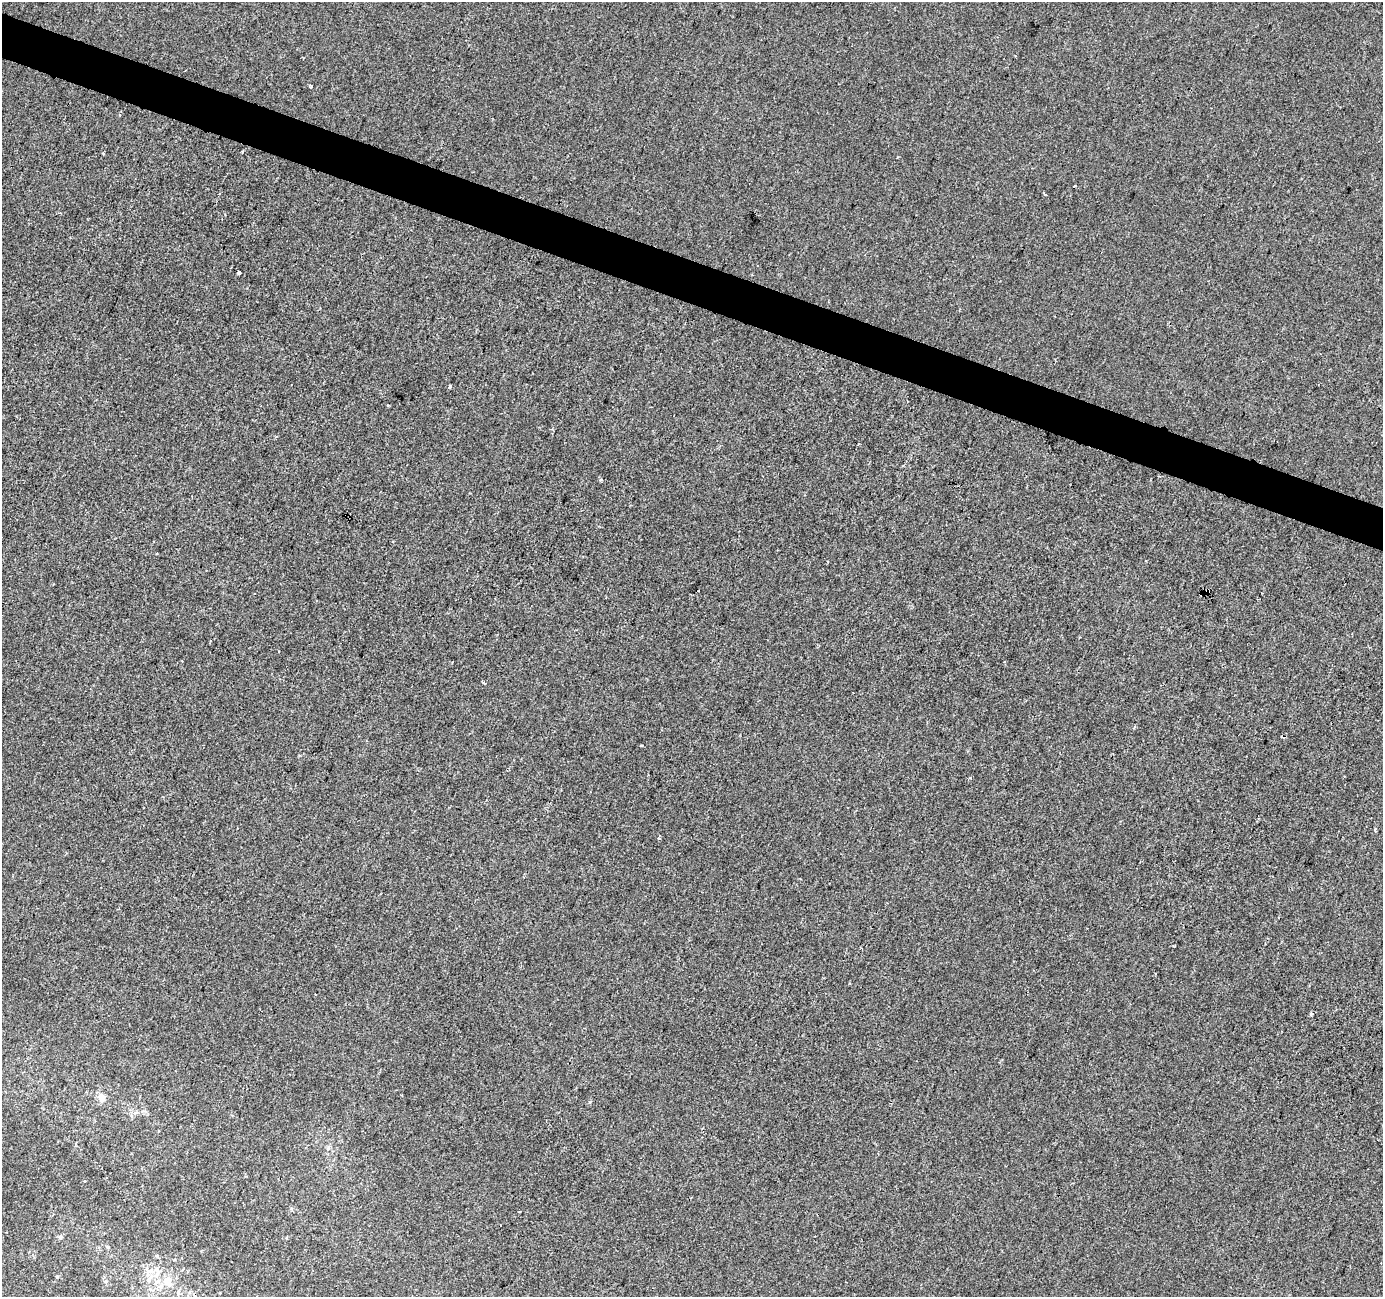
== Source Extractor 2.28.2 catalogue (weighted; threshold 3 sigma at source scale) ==
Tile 11 of 4 x 4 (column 3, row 3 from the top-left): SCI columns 2767-4147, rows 1570-2864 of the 5527 x 5664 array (HDU 1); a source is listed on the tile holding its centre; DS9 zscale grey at full resolution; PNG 1385 x 1299 px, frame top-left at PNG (2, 2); no overlay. Shown black and unused: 3% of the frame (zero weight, under 2 of 3 exposures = <1% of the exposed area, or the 3 px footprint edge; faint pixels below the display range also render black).
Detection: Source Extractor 2.28.2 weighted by HDU 2 'WHT'; one run over the whole footprint, this tile lists its part. Background -3.70e-04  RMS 0.0045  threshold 0.0202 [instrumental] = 3 sigma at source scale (4.5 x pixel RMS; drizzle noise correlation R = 1.50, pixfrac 1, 0.0396/0.0396 arcsec/px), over >= 5 px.
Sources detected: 20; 1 cosmic-ray / hot-pixel residue — not listed; the other 19 listed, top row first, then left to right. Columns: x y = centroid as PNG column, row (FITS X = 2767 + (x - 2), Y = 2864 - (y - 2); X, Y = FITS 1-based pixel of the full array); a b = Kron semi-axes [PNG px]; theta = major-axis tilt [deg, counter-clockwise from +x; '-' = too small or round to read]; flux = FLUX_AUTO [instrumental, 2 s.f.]
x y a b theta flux
311 86 4 3 - 1.2
1074 186 3 2 - 0.32
1044 194 4 3 - 1.3
239 273 4 3 - 1.8
450 387 4 3 - 0.65
601 480 5 3 - 0.56
1206 592 4 3 - 5.1
1202 594 4 4 - 5.8
1134 727 5 3 - 0.5
970 778 4 3 - 0.66
659 839 4 3 - 0.47
1311 1014 4 3 - 0.85
102 1098 11 9 -65 2.9
328 1148 7 5 46 1
60 1237 6 5 - 1.1
108 1247 6 4 -88 0.56
147 1269 7 4 -89 1.1
149 1280 9 6 52 1.9
167 1282 16 15 - 7.2
Overlapping masked pixels (flux is a lower limit): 2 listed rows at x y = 1206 592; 1202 594
Isophote crosses this tile's border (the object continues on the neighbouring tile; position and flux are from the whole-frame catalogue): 1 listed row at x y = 167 1282
Unlisted compact peaks at least as high as the median listed source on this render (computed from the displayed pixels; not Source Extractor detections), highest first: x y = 242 152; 641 745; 57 1277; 590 1102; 483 682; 1173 946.